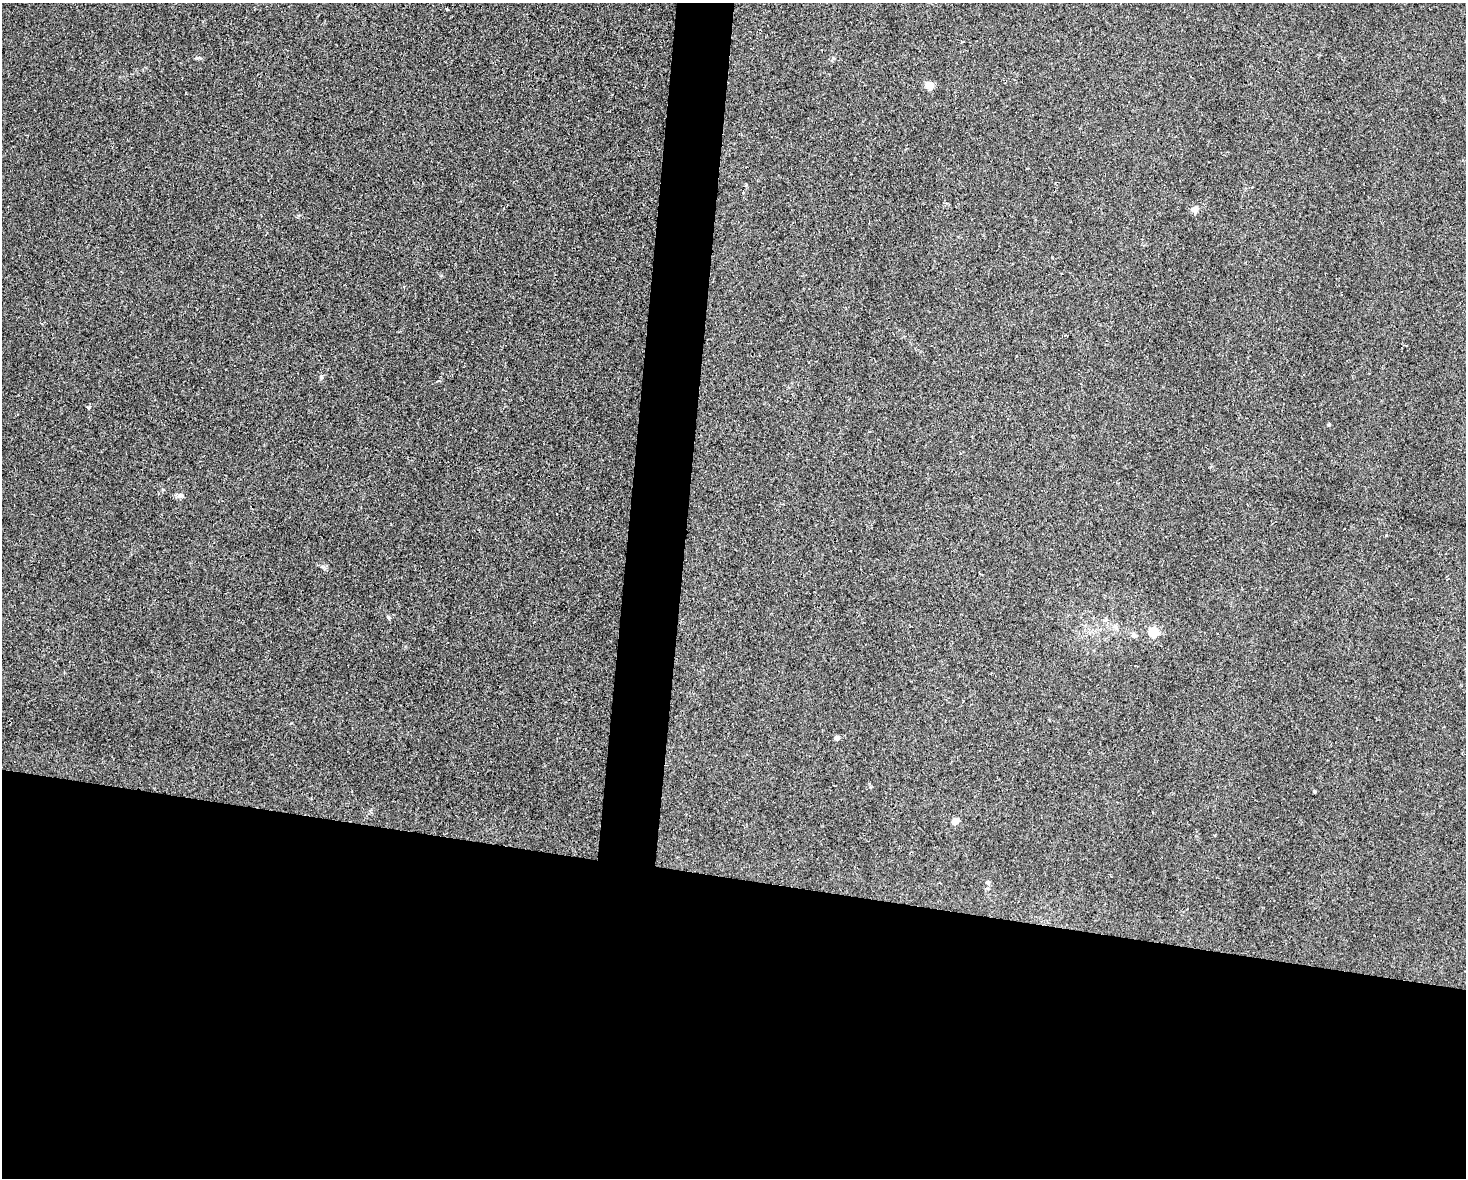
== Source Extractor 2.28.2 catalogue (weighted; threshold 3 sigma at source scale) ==
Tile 11 of 3 x 4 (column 2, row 4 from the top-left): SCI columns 1577-3040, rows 15-1190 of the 4725 x 4717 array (HDU 1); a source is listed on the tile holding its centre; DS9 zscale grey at full resolution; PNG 1468 x 1180 px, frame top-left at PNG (2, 3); no overlay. Shown black and unused: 28% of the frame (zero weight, under 2 of 3 exposures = <1% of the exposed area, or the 3 px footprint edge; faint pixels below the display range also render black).
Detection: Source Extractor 2.28.2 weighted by HDU 2 'WHT'; one run over the whole footprint, this tile lists its part. Background 0.0324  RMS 0.0057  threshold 0.0256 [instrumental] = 3 sigma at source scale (4.5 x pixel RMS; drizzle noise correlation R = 1.50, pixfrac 1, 0.05/0.05 arcsec/px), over >= 5 px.
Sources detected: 13; all 13 listed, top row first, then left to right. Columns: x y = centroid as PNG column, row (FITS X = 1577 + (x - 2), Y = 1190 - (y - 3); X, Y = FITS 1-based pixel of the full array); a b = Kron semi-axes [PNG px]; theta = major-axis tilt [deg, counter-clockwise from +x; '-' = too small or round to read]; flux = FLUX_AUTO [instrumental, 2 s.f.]
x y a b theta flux
447 9 3 3 - 1.1
929 85 5 5 - 17
1195 209 9 7 28 2.4
89 408 4 3 - 0.88
180 496 7 6 - 1.4
388 617 5 4 - 0.71
1115 626 7 6 - 1.4
1154 632 5 5 - 40
1134 635 7 6 - 1.4
837 738 4 4 - 2.9
1314 791 4 3 - 0.78
955 821 5 4 - 10
988 882 6 5 - 1.2
Unlisted compact peaks at least as high as the median listed source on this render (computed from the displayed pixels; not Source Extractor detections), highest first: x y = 197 58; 321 377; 323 567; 1329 425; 833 58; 1386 535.